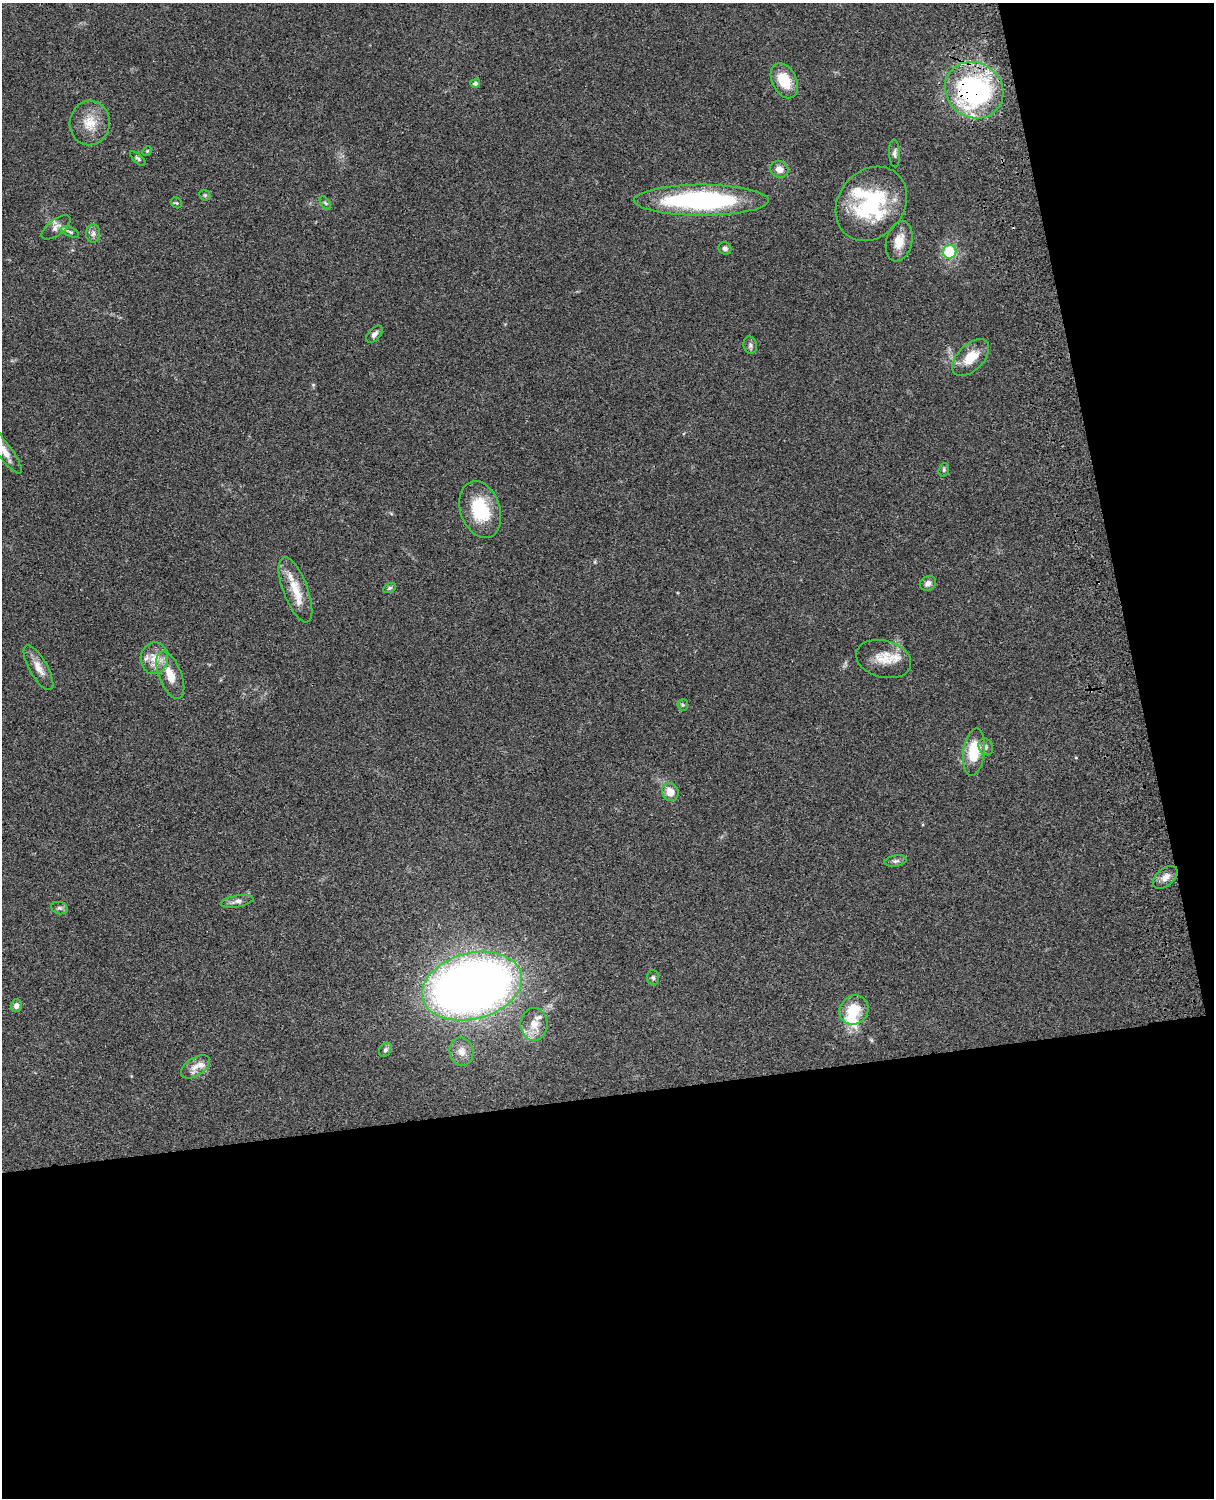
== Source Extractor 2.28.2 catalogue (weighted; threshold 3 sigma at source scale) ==
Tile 12 of 4 x 3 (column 4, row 3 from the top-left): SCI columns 3758-4969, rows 277-1772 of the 5088 x 4928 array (HDU 1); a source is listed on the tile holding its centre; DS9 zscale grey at full resolution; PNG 1216 x 1500 px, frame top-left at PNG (2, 3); each listed source drawn as its Kron ellipse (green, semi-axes under 4 px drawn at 4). Shown black and unused: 33% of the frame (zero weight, under 3 of 4 exposures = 6% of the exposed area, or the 3 px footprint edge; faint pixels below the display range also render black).
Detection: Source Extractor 2.28.2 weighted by HDU 2 'WHT'; one run over the whole footprint, this tile lists its part. Background 0.0768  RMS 0.0058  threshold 0.0259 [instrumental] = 3 sigma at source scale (4.5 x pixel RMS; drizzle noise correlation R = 1.50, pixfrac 1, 0.05/0.05 arcsec/px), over >= 5 px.
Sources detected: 56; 1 inside a brighter object's white glare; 1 cosmic-ray / hot-pixel residue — neither listed nor drawn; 6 inside a brighter listed object's ellipse — not listed separately; the other 48 listed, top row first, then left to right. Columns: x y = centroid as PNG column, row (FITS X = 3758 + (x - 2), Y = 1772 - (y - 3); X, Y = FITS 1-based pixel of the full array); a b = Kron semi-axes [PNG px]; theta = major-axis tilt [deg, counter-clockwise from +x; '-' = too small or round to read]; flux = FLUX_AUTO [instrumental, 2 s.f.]
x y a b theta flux
784 81 18 12 -64 15
475 83 5 4 - 1.4
974 90 30 27 -36 120
90 123 22 20 82 12
147 151 5 4 - 0.6
895 153 14 5 -87 1.9
138 158 10 4 -43 1.1
779 169 9 8 - 4.2
205 195 6 5 - 0.85
701 200 67 15 0 100
176 203 6 5 - 0.77
325 203 7 4 -52 0.86
871 204 40 32 51 56
56 227 17 8 37 3.6
70 232 9 4 -24 1.4
93 234 9 7 87 2.1
899 241 20 13 77 8.5
725 248 7 6 - 1.7
950 252 7 6 - 24
374 334 10 6 48 2.2
750 345 9 6 -80 1.6
971 358 22 13 45 12
3 450 29 7 -53 6.9
944 470 7 5 72 0.9
480 510 29 20 -71 27
928 583 8 7 - 2.4
390 588 7 4 26 0.88
295 590 34 12 -69 13
154 658 16 13 88 8.5
884 659 28 18 -15 12
38 668 25 9 -61 6.1
170 675 25 11 -68 10
683 705 6 5 - 0.89
986 747 8 7 - 1.7
974 752 24 10 82 20
670 792 9 8 - 6
896 861 11 5 9 1.8
1165 877 14 8 40 4.2
237 901 17 6 11 2.6
59 908 8 6 -16 1.5
653 978 7 6 - 1.2
472 986 51 33 15 530
16 1006 6 5 - 2.8
854 1010 15 14 - 15
534 1024 16 13 90 7.5
385 1050 8 6 56 1.4
461 1052 14 11 -79 5.1
195 1067 16 9 33 4.7
Overlapping masked pixels (flux is a lower limit): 1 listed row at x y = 974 90
Isophote crosses this tile's border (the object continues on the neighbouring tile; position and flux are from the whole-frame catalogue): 1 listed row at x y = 3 450